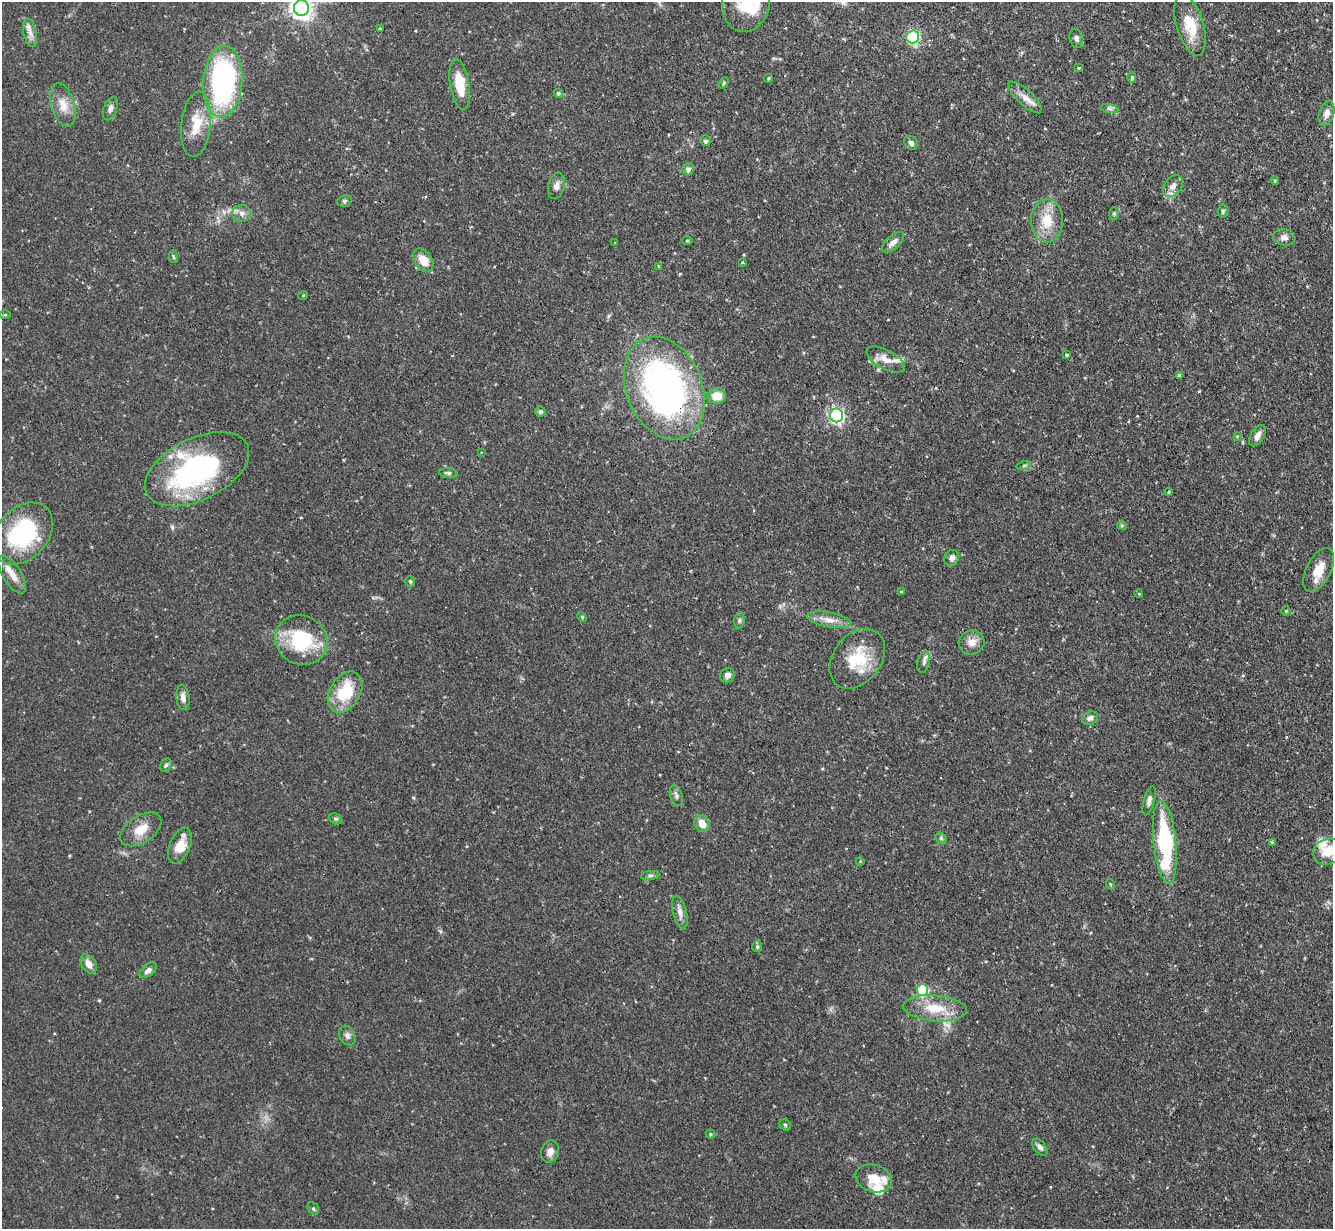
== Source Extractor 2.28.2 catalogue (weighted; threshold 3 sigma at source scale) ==
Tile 10 of 4 x 4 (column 2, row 3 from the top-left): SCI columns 1369-2699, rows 1400-2626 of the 5400 x 5380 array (HDU 1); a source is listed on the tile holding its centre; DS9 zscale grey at full resolution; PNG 1335 x 1231 px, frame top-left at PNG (2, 2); each listed source drawn as its Kron ellipse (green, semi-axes under 4 px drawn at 4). Shown black and unused: <1% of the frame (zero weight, under 2 of 3 exposures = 4% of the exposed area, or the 3 px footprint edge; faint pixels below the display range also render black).
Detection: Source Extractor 2.28.2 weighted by HDU 2 'WHT'; one run over the whole footprint, this tile lists its part. Background 0.0818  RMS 0.0055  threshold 0.025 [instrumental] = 3 sigma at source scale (4.5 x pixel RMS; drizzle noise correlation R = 1.50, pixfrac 1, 0.05/0.05 arcsec/px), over >= 5 px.
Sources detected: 111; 1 inside a brighter object's white glare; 2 cosmic-ray / hot-pixel residue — neither listed nor drawn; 6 inside a brighter listed object's ellipse — not listed separately; the other 102 listed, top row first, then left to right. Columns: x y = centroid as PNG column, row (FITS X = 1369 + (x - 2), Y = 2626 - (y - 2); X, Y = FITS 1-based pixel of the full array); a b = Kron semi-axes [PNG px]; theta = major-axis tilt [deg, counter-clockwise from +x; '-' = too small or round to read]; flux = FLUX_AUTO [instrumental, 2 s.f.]
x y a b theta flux
746 3 29 24 81 25
301 8 8 7 - 370
1190 25 31 13 -73 14
380 28 4 2 - 0.46
30 33 14 6 -77 3.3
913 37 6 6 - 88
1076 38 9 6 -75 1.7
1079 68 4 3 - 0.51
768 78 4 3 - 0.65
1132 78 5 4 - 0.8
223 82 36 19 86 110
724 83 6 4 60 0.66
460 84 26 9 -81 14
558 93 5 4 - 0.97
1025 97 22 7 -43 5.1
63 105 22 11 -74 7.5
110 109 12 6 70 2.2
1109 109 9 4 -9 1.4
1327 113 12 7 73 3
196 124 33 15 84 13
705 141 5 5 - 1.4
911 143 7 6 - 1.9
688 169 6 5 - 1.9
1275 180 4 3 - 0.63
556 186 13 8 76 3
1173 186 12 8 53 4.1
344 201 7 5 15 1.1
1223 211 6 5 - 0.93
242 213 9 8 - 2.8
1114 213 6 5 - 0.93
1047 221 22 16 -89 13
1284 237 11 8 -8 2.7
687 240 5 3 - 0.5
893 242 13 6 41 2.9
615 243 2 2 - 0.46
173 256 6 4 -82 0.74
423 260 13 8 -52 8
742 263 3 3 - 0.67
659 266 4 2 - 0.59
303 296 5 3 - 0.43
5 315 5 3 - 0.55
1066 355 3 3 - 2.8
886 360 21 9 -28 5.8
1179 376 4 4 - 2.3
664 388 53 38 -68 190
717 396 9 8 - 7.4
540 411 5 5 - 1.2
836 415 7 6 - 130
1237 436 4 4 - 0.52
1257 436 12 6 59 3.3
481 452 3 2 - 0.64
1024 465 7 4 19 0.95
197 469 56 31 26 99
448 473 9 4 -6 1.2
1169 492 4 3 - 0.68
1122 526 5 4 - 0.71
23 533 35 25 47 55
952 558 8 7 - 2.3
1319 570 24 12 63 9.8
12 575 22 9 -57 6.2
410 581 5 5 - 0.82
901 592 4 4 - 0.49
1139 594 4 3 - 0.49
1286 611 5 4 - 0.62
582 617 5 4 - 0.63
829 620 22 7 -10 5.3
739 621 8 5 84 1.1
301 640 27 24 -28 34
971 642 13 12 - 5
857 659 33 24 52 23
924 662 11 6 77 2
727 675 8 6 37 1.9
345 692 22 15 59 22
183 697 12 6 -85 2.9
1090 718 8 6 24 2.1
166 765 7 5 61 1.2
676 796 11 6 -72 1.7
1149 801 15 5 74 2.1
336 819 6 5 - 0.87
702 823 9 7 -62 5.6
141 829 23 13 34 9.1
941 838 6 5 - 0.88
1165 842 41 11 -84 52
1272 842 3 3 - 0.74
180 846 19 10 68 9.3
1328 851 15 12 24 11
860 861 4 3 - 0.4
650 875 9 4 8 1.2
1110 884 5 3 - 0.49
680 912 16 7 -76 3.1
757 947 5 5 - 0.99
89 964 10 7 -59 4.1
148 970 10 6 40 2.3
922 990 6 6 - 25
935 1008 32 13 -5 15
347 1036 10 7 -60 2.1
785 1125 6 5 - 0.77
710 1134 5 4 - 0.67
1040 1147 10 6 -51 1.8
550 1152 11 9 73 3.5
874 1178 18 13 -18 8.4
313 1209 6 5 - 0.92
Overlapping masked pixels (flux is a lower limit): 1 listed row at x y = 664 388
Isophote crosses this tile's border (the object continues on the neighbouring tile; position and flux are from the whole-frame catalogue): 4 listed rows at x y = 746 3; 301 8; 1190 25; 1328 851